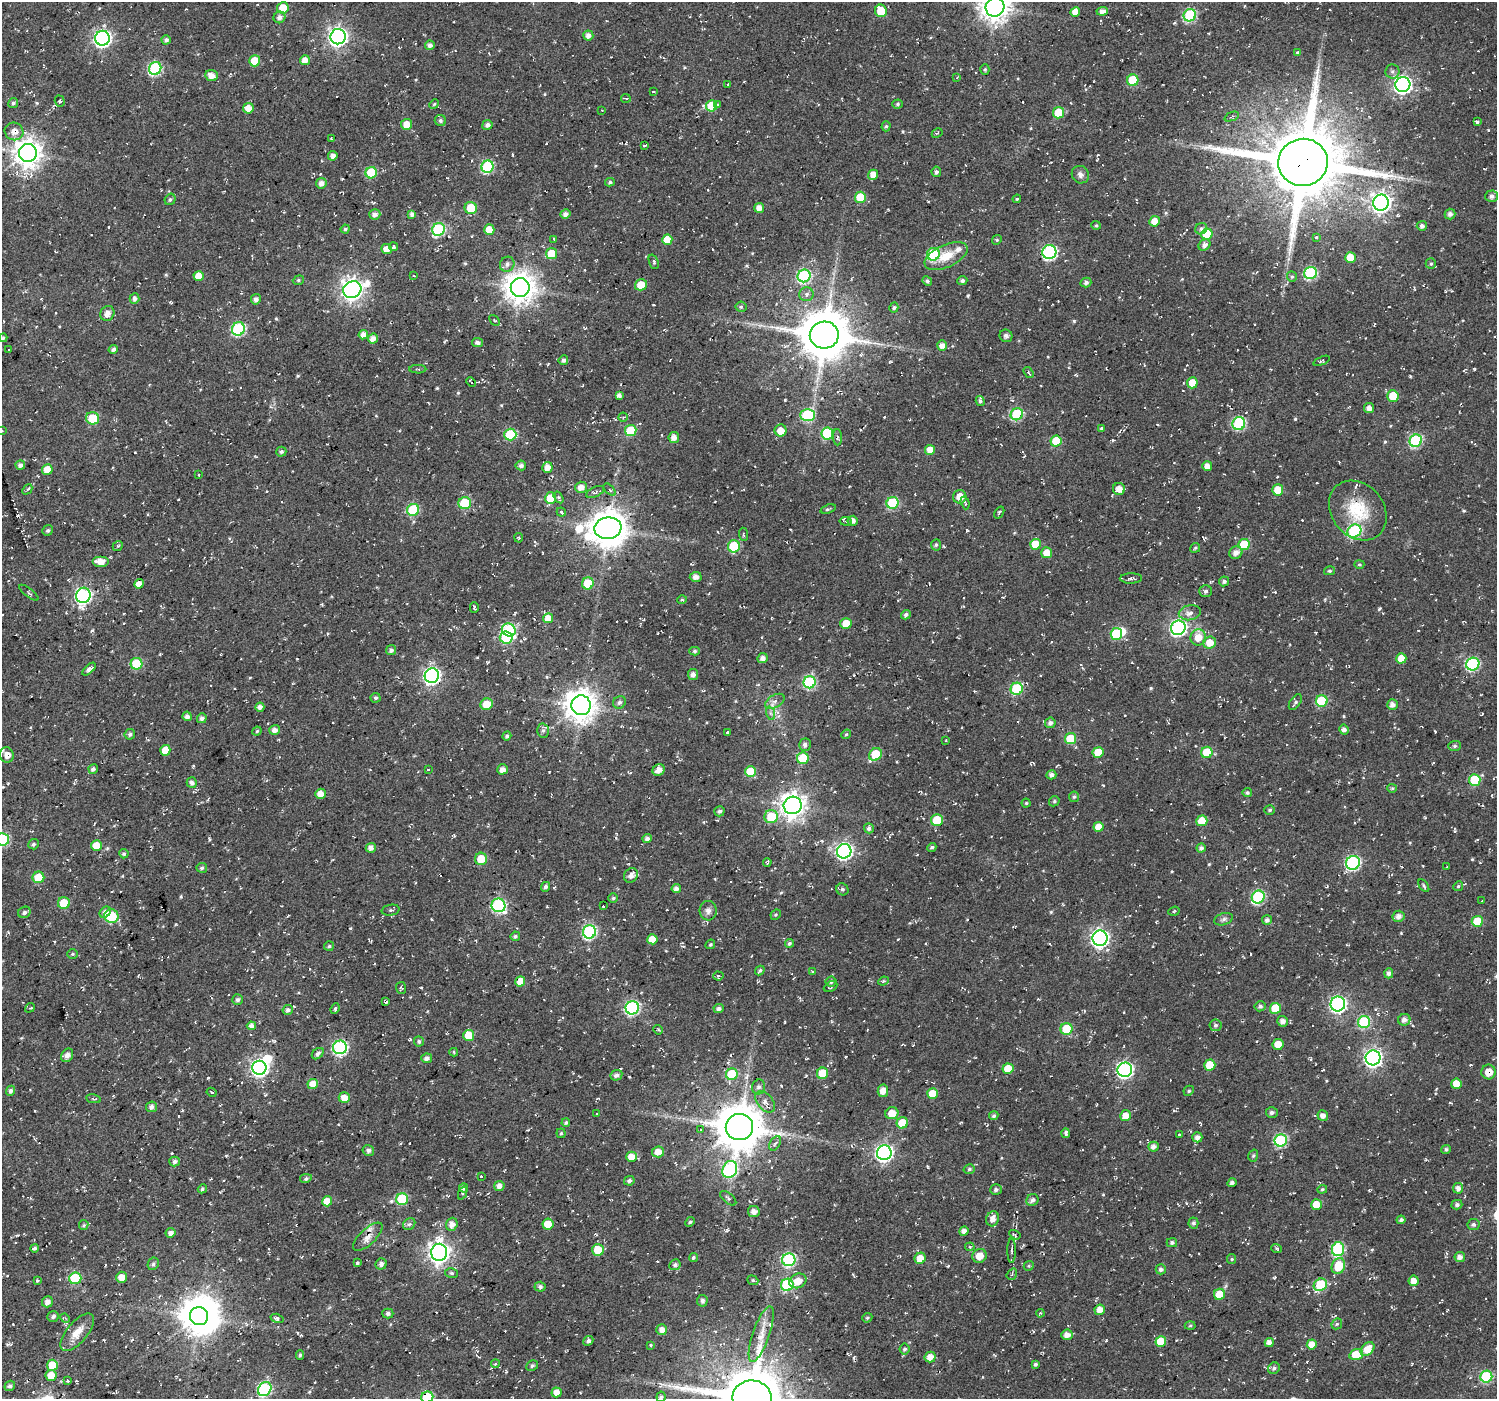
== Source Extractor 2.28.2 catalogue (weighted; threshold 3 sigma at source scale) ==
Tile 7 of 4 x 4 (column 3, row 2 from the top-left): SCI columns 3017-4511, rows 3009-4405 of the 6009 x 5953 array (HDU 1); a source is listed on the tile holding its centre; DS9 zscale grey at full resolution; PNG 1499 x 1401 px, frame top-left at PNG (2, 2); each listed source drawn as its Kron ellipse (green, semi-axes under 4 px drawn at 4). Shown black and unused: <1% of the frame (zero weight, under 2 of 3 exposures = <1% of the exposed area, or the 3 px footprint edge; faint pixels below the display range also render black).
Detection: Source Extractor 2.28.2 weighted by HDU 2 'WHT'; one run over the whole footprint, this tile lists its part. Background 0.0558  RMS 0.0079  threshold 0.0357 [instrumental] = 3 sigma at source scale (4.5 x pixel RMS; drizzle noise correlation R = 1.50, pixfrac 1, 0.0396/0.0396 arcsec/px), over >= 5 px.
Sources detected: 778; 5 inside a brighter object's white glare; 36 cosmic-ray / hot-pixel residue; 1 long thin detection or spike segment (spike, bleed or trail) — neither listed nor drawn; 3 inside a brighter listed object's ellipse — not listed separately; of the other 733, all 500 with FLUX_AUTO >= 1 (the completeness limit of this list) listed and drawn (233 fainter detections not listed), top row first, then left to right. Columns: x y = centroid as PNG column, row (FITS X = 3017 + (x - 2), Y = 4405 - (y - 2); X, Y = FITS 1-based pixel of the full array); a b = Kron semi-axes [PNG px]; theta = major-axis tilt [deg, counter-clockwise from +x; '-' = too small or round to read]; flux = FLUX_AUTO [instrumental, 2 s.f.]
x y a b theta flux
995 7 9 9 - 990
283 8 6 5 - 15
881 11 6 6 - 25
1102 11 6 4 5 3.4
1075 12 5 4 - 8.9
1190 15 6 6 - 76
279 17 6 5 - 4
588 35 5 5 - 4.7
338 37 8 7 - 350
103 38 7 7 - 260
166 40 4 4 - 2.2
430 45 5 4 - 3.6
1297 53 4 4 - 1.3
305 60 5 5 - 7
255 61 5 5 - 21
155 68 6 6 - 95
985 69 5 4 - 1.1
1392 71 7 7 - 2.6
212 75 6 5 - 6.7
957 78 3 3 - 1.1
1133 80 6 5 - 38
728 84 3 3 - 1.4
1403 85 7 7 - 280
653 91 3 2 - 1.2
626 98 5 2 - 1
60 101 5 5 - 1.3
13 103 5 4 - 2.2
434 104 5 4 - 1
898 104 5 4 - 1.5
718 105 4 4 - 1.2
711 106 5 5 - 25
248 108 5 5 - 10
602 110 3 2 - 1
1058 113 5 5 - 22
1232 117 8 2 22 1
440 121 6 5 - 2.3
1477 122 3 3 - 2.6
406 124 5 5 - 9.6
487 125 5 5 - 3.4
886 126 5 4 - 1.4
14 131 9 8 - 6.3
937 133 5 3 - 1.3
331 139 3 3 - 1.1
645 145 3 3 - 1.8
28 153 9 9 - 890
333 156 5 4 - 3.6
1303 162 25 23 12 7500
487 167 6 6 - 67
936 172 5 4 - 2.6
371 173 6 5 - 38
873 175 5 5 - 7.3
1080 175 9 8 - 3.5
610 182 5 4 - 1.4
321 183 5 5 - 4.4
1492 196 6 6 - 2.7
860 197 5 5 - 22
170 199 6 5 - 1.6
1017 199 4 4 - 1.1
1381 203 8 7 - 400
471 208 6 6 - 21
759 208 5 5 - 5.5
375 214 5 5 - 4.1
412 214 4 4 - 3.5
565 214 5 4 - 2.8
1450 214 5 5 - 3.6
1155 221 5 5 - 10
1096 225 5 4 - 1.1
1422 226 5 5 - 2.8
345 229 4 4 - 1.5
438 229 6 6 - 85
1201 229 6 5 - 1.7
489 230 5 5 - 9.8
1207 234 6 5 - 30
1316 237 3 3 - 1.5
554 239 4 3 - 1.1
667 240 5 5 - 13
997 240 5 4 - 1.2
1204 245 6 5 - 3.5
394 247 4 4 - 1.4
387 249 5 5 - 7.4
1049 252 7 7 - 130
551 254 5 5 - 16
933 254 6 6 - 59
946 256 23 11 24 16
1350 257 5 5 - 12
654 262 7 4 -69 1.4
507 264 8 7 - 3.2
1431 264 5 5 - 1.4
1311 273 6 6 - 77
414 275 3 2 - 1.2
199 276 5 5 - 9.3
804 276 6 6 - 96
1292 277 5 5 - 1.4
298 280 6 4 22 1.2
927 281 5 4 - 1.8
962 281 5 4 - 2
1086 283 5 4 - 2.4
641 285 6 5 - 11
520 288 9 9 - 1200
352 290 9 8 - 530
806 294 7 7 - 2.5
134 298 5 5 - 3.2
256 299 5 5 - 3
741 307 5 5 - 1.4
894 308 5 4 - 1.6
107 313 8 7 - 5.2
495 320 6 4 -47 1.4
238 329 7 6 - 93
363 335 5 4 - 5.4
824 335 14 13 - 3400
1006 336 6 6 - 2.2
3 338 4 4 - 1
373 338 5 5 - 5
477 342 5 4 - 2.3
942 345 5 5 - 4.8
113 349 5 4 - 2.3
9 350 3 2 - 1.2
563 360 5 4 - 2.5
1322 361 9 3 22 1
418 369 8 4 -1 1.2
1028 373 6 3 -55 1.3
471 382 5 2 - 1.1
1192 383 5 5 - 13
619 395 4 4 - 3.2
1393 396 6 5 - 17
980 401 5 4 - 1.6
1369 408 5 5 - 4.2
1017 414 6 5 - 60
808 415 7 6 - 61
623 417 4 4 - 1.3
93 418 7 6 - 34
1239 424 7 6 - 79
1102 428 4 3 - 1.4
631 430 6 5 - 28
781 430 6 6 - 9.2
2 431 3 2 - 1.2
827 433 6 6 - 38
510 435 6 6 - 44
838 437 8 4 -88 1.6
674 438 5 5 - 4.9
1056 441 5 5 - 22
1416 441 6 6 - 85
930 450 5 5 - 8.8
281 452 5 5 - 1.9
20 465 5 5 - 3.1
521 465 5 5 - 3
1207 466 5 5 - 5.9
547 467 5 5 - 6.2
47 470 5 5 - 12
199 474 3 2 - 1.6
581 487 6 5 - 6.2
27 489 6 3 48 1.1
1119 489 6 6 - 7.1
610 490 7 4 -46 1.6
1278 490 5 5 - 12
595 492 10 5 26 1.9
559 497 6 4 -58 1.8
960 497 7 6 - 9.4
550 498 6 5 - 19
465 503 6 6 - 39
893 503 6 6 - 56
965 503 6 3 -71 1.5
828 509 8 3 19 1.3
413 510 6 5 - 50
1358 510 32 26 -50 35
561 512 5 4 - 2.4
999 512 6 3 57 1
846 521 6 4 -7 1.2
853 521 5 5 - 4.3
608 528 13 10 8 1800
48 530 5 5 - 1.7
1354 531 7 6 - 89
743 534 6 3 -85 1.2
519 538 4 4 - 1
1035 544 5 5 - 16
936 545 5 5 - 1.5
1244 545 5 5 - 28
118 546 5 4 - 1.3
734 546 6 6 - 43
1195 548 5 4 - 1.2
1047 553 5 5 - 8.6
1236 553 7 6 - 4.8
101 561 8 5 0 8.5
1359 564 5 4 - 1
1329 571 5 4 - 1.4
696 577 6 5 - 3.5
1131 578 11 5 1 2.5
1224 581 5 5 - 2.1
588 583 6 5 - 22
139 584 5 4 - 7.1
1206 591 6 6 - 2
29 593 12 2 -37 1
83 595 8 7 - 180
682 600 5 3 - 1.1
474 608 5 3 - 1.5
1190 613 11 7 13 4.8
906 615 5 4 - 2
548 618 5 5 - 8.5
846 624 5 5 - 16
1178 628 7 7 - 190
509 630 7 6 - 91
1116 634 6 5 - 39
506 637 6 6 - 44
1198 638 8 7 - 9.9
1209 642 6 6 - 10
391 650 5 5 - 2.7
695 651 5 4 - 1.4
762 658 5 5 - 4.2
1401 658 5 5 - 11
137 664 6 6 - 43
1473 664 7 6 - 94
89 669 8 4 44 2.8
693 674 5 5 - 3.5
432 676 7 7 - 240
810 682 6 6 - 79
1017 689 6 6 - 55
375 698 5 4 - 1.7
775 701 10 6 29 3.6
1322 701 6 6 - 39
619 702 7 6 - 2.2
1295 702 9 5 56 1.8
487 704 6 5 - 14
581 705 10 9 - 1200
1392 705 5 5 - 4.1
260 707 4 4 - 4
770 713 7 4 -71 1.7
187 716 5 4 - 4
202 718 5 4 - 3
1050 723 5 5 - 2.8
275 730 5 5 - 4.8
543 730 7 6 - 2
1344 730 5 4 - 3
257 731 5 4 - 1
728 733 3 3 - 1.2
130 734 5 5 - 2
846 734 5 4 - 1.1
507 736 5 4 - 2
1070 739 6 5 - 25
946 741 3 2 - 1
805 745 6 6 - 2.8
1455 746 6 5 - 1.4
165 750 5 5 - 13
1098 752 5 5 - 16
1207 752 6 5 - 22
875 754 7 5 48 29
7 755 8 7 - 4.9
803 758 6 5 - 28
93 769 5 4 - 2.6
428 769 3 2 - 1.1
502 769 5 5 - 4.2
659 770 6 5 - 5.1
750 771 5 5 - 21
1051 775 5 4 - 3.4
1475 780 6 5 - 36
192 783 5 5 - 3.3
1392 788 4 4 - 1.2
1247 793 4 4 - 1.4
321 794 5 5 - 7.6
1074 797 5 5 - 1.5
1054 801 5 5 - 1.2
1026 803 4 4 - 1.1
793 805 9 8 - 730
1270 810 5 4 - 1.4
719 811 5 5 - 2.1
771 817 7 6 - 25
937 820 6 6 - 26
1202 821 5 5 - 17
1098 827 5 5 - 8.6
869 828 5 5 - 2.4
3 839 6 6 - 79
647 839 4 4 - 3.1
33 844 5 5 - 1.5
97 845 5 5 - 13
932 847 5 4 - 1.4
371 848 5 5 - 4.6
1201 848 4 4 - 3.1
844 851 7 7 - 210
124 854 5 4 - 1.9
481 859 6 6 - 16
767 862 4 2 - 1.1
1353 863 7 6 - 130
1447 867 3 3 - 1
202 868 5 5 - 1.6
631 875 7 6 - 5
38 877 6 5 - 23
1424 886 7 3 -55 1.2
1458 886 5 4 - 1.3
546 887 5 4 - 2.5
676 889 5 4 - 3.7
842 889 6 5 - 1.7
1258 897 7 6 - 91
613 898 4 4 - 1.3
1482 901 3 3 - 2.4
64 903 6 6 - 19
498 905 7 6 - 120
603 906 3 2 - 1.8
391 910 9 5 9 2
708 911 9 8 - 3.7
1174 911 6 4 19 1.2
24 912 6 5 - 2.4
105 912 6 5 - 4.3
776 915 5 4 - 1
111 916 7 6 - 37
1398 916 6 5 - 4.1
1223 919 10 6 18 2.4
1267 920 5 5 - 2.5
1477 921 5 5 - 20
589 932 6 6 - 120
515 936 5 5 - 1.7
1100 938 7 7 - 290
652 939 5 5 - 10
789 943 4 4 - 1.5
710 944 5 4 - 1.2
329 946 5 5 - 1.4
72 954 5 4 - 1.1
760 971 5 3 - 1.5
812 971 3 3 - 1.4
1389 973 5 4 - 3
718 976 5 4 - 1.4
520 981 5 5 - 11
831 981 5 5 - 1.9
883 981 5 4 - 1
831 987 7 5 26 1.3
401 988 6 5 - 1.6
237 1000 5 5 - 2.1
386 1002 4 3 - 2.2
1338 1004 7 7 - 200
1260 1006 5 5 - 1.8
30 1008 5 4 - 1
632 1008 7 6 - 130
719 1008 5 4 - 2
1275 1008 5 5 - 22
335 1009 5 4 - 1.7
288 1010 5 5 - 2.4
1404 1020 6 5 - 4.1
1283 1021 5 5 - 4
1364 1022 6 6 - 67
1215 1025 6 6 - 2
251 1026 4 4 - 3.6
1066 1029 6 6 - 24
658 1030 5 4 - 1.1
469 1035 5 5 - 17
419 1041 5 5 - 1.5
1278 1044 5 5 - 11
340 1047 7 7 - 130
454 1052 4 3 - 1.1
318 1054 7 4 41 2.4
67 1055 7 5 59 3.8
427 1058 5 5 - 3.1
1373 1058 7 7 - 260
1210 1065 5 5 - 20
259 1068 7 7 - 240
1008 1069 5 5 - 15
1125 1070 7 7 - 190
1488 1072 7 7 - 10
823 1073 6 5 - 25
732 1074 6 6 - 42
616 1075 6 5 - 2.9
313 1084 5 5 - 11
1456 1084 5 5 - 9.9
759 1087 7 6 - 2.7
11 1091 5 4 - 2.5
883 1091 6 5 - 6.7
1189 1091 5 4 - 1.3
212 1092 5 2 - 1.1
933 1094 5 5 - 13
344 1098 5 5 - 8.6
94 1099 7 2 -10 1
765 1102 12 7 -50 5.4
152 1107 6 5 - 3.1
892 1113 6 6 - 11
1272 1113 6 5 - 2.3
597 1114 3 3 - 1
994 1116 5 4 - 1.7
1126 1116 5 5 - 9.3
1323 1116 5 5 - 4.2
566 1123 4 4 - 1.3
902 1123 6 5 - 16
739 1127 13 13 - 3000
700 1130 4 3 - 1.3
561 1133 4 4 - 1.2
1066 1133 5 4 - 2.2
1179 1135 3 3 - 2.8
1197 1137 5 5 - 3.9
1281 1140 6 6 - 86
775 1143 8 5 58 2.6
1153 1147 5 5 - 3.8
1446 1149 5 4 - 1.6
368 1150 6 5 - 2.2
658 1152 6 5 - 7.6
884 1153 7 7 - 260
1253 1156 6 5 - 1.4
631 1157 5 5 - 9
175 1161 5 5 - 2.4
730 1169 9 7 67 110
969 1169 6 4 17 1.4
481 1176 3 3 - 1.2
306 1178 6 4 11 2.1
629 1181 5 4 - 2.3
1232 1183 5 4 - 2.3
499 1186 5 5 - 4.3
464 1188 5 4 - 2.9
1458 1188 5 5 - 4.1
202 1189 5 4 - 1.5
1322 1189 5 4 - 1
996 1190 6 5 - 2.2
462 1193 7 4 68 1.5
728 1198 10 5 -40 1.9
402 1199 6 6 - 46
1032 1200 6 5 - 3.1
327 1201 5 5 - 9.7
1316 1205 5 5 - 17
1457 1205 5 4 - 2.2
754 1211 6 5 - 4.3
993 1219 8 6 72 6.1
1401 1220 4 4 - 2.1
690 1222 5 4 - 1.3
1193 1223 5 5 - 2
409 1224 6 5 - 2
452 1224 6 5 - 4.7
548 1224 5 5 - 14
1473 1224 6 5 - 2.1
84 1225 5 4 - 1.1
964 1231 5 4 - 4.1
171 1233 5 5 - 3.9
1015 1235 6 4 -33 1.2
368 1237 19 8 43 5.3
1172 1243 5 4 - 1.7
970 1247 5 4 - 1.4
34 1248 4 4 - 1.6
1277 1248 5 4 - 1.3
1338 1249 7 6 - 82
598 1250 6 6 - 19
1012 1251 12 4 -90 2
439 1252 8 8 - 510
979 1256 7 7 - 8.9
1460 1257 5 5 - 4.1
693 1258 5 4 - 1.5
920 1258 5 5 - 11
1232 1259 5 4 - 1
789 1260 6 6 - 110
357 1263 4 3 - 1.5
153 1264 6 5 - 1.8
381 1264 6 5 - 2.8
675 1265 6 5 - 2.4
1029 1266 5 4 - 1.1
1338 1266 8 6 68 19
1161 1269 5 5 - 2.8
451 1273 6 5 - 1.5
1012 1274 6 4 53 1.3
121 1277 5 5 - 7.4
75 1278 6 6 - 53
753 1280 5 4 - 1.2
37 1281 3 3 - 1.5
798 1281 9 7 24 9.9
1414 1281 5 5 - 7.3
787 1285 6 6 - 70
1320 1285 7 6 - 48
540 1287 5 5 - 2.2
1219 1294 5 5 - 15
702 1301 6 5 - 2.6
47 1302 6 5 - 4.7
1100 1310 5 5 - 7
388 1313 5 5 - 2.3
1040 1313 4 3 - 1.1
53 1316 6 5 - 2
199 1316 9 9 - 1600
65 1318 5 4 - 1.1
277 1318 6 4 -16 2.1
867 1318 5 4 - 1.2
1337 1324 6 5 - 1.3
1190 1325 5 3 - 1
662 1330 5 5 - 5.4
77 1332 23 10 50 11
761 1334 29 8 71 12
1067 1335 5 5 - 5.6
588 1341 5 4 - 2.3
1161 1341 5 5 - 17
1269 1343 4 4 - 4.3
1312 1344 5 5 - 8.4
651 1345 4 3 - 1.1
905 1349 5 5 - 1.8
1367 1349 8 5 45 12
300 1355 5 4 - 1.4
1356 1355 7 5 15 22
930 1357 5 5 - 6.4
495 1364 4 4 - 1.9
1035 1364 4 3 - 1.6
52 1365 5 5 - 17
532 1366 6 5 - 1.6
1274 1368 6 5 - 2.1
51 1375 5 5 - 11
1486 1377 6 6 - 62
67 1381 3 3 - 1.3
10 1386 5 5 - 2.3
265 1389 7 6 - 110
556 1392 5 5 - 7.8
427 1397 6 5 - 32
661 1397 5 4 - 1.3
752 1398 19 17 -3 5700
Overlapping masked pixels (flux is a lower limit): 2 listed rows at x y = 1303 162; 1488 1072
Isophote crosses this tile's border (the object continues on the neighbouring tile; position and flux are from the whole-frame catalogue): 5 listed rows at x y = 995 7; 2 431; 3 839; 427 1397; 752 1398